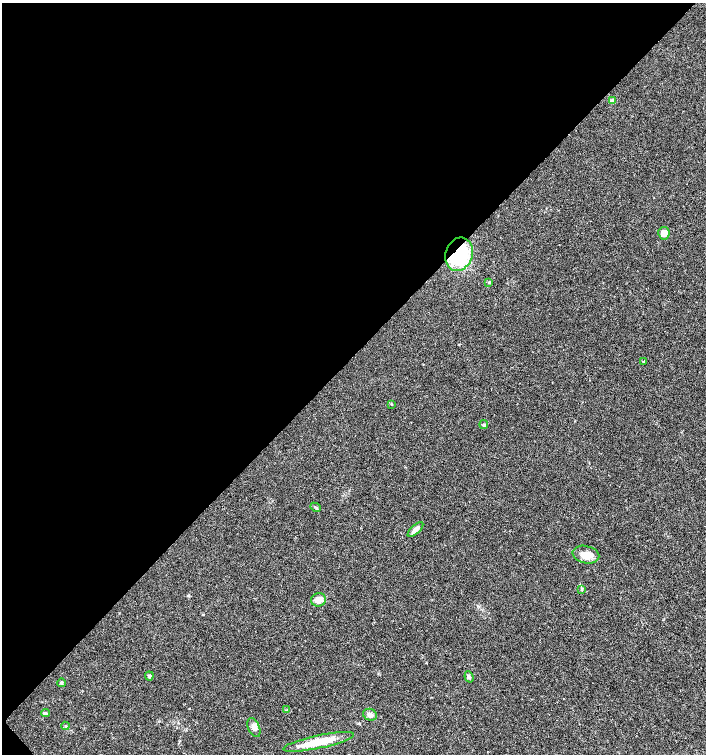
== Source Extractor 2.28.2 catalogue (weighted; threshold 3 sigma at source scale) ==
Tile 5 of 4 x 4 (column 1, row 2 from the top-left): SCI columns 221-1628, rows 3011-4514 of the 6007 x 6026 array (HDU 1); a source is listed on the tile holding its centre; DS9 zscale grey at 2 x 2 block average (1 PNG px = mean of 2 x 2 image px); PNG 708 x 756 px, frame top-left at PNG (2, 3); each listed source drawn as its Kron ellipse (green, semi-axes under 4 px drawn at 4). Shown black and unused: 47% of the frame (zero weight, under 3 of 4 exposures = <1% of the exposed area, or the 3 px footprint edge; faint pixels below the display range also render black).
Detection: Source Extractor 2.28.2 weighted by HDU 2 'WHT'; one run over the whole footprint, this tile lists its part. Background 0.021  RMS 0.0028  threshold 0.0128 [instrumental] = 3 sigma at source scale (4.5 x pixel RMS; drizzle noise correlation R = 1.50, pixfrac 1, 0.0396/0.0396 arcsec/px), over >= 5 px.
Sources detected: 23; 2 inside a brighter listed object's ellipse — not listed separately; the other 21 listed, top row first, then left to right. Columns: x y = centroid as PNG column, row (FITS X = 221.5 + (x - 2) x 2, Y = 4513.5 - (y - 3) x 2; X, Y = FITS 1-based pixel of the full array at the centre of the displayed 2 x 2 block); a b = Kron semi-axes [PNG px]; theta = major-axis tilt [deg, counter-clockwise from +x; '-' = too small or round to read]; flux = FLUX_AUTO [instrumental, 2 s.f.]
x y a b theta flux
613 101 3 3 - 7.5
664 233 6 5 - 4.4
459 254 17 13 72 51
489 282 4 3 - 0.74
644 361 3 2 - 0.63
391 404 3 2 - 0.4
484 424 4 3 - 0.71
315 507 5 2 - 0.77
415 530 10 3 43 3.2
586 555 13 8 -13 6.6
581 590 3 2 - 0.44
319 600 8 6 15 4.5
149 676 4 3 - 0.88
469 677 6 4 -68 1.4
61 683 4 3 - 1.1
286 710 4 2 - 0.45
45 713 4 4 - 0.98
370 715 7 5 -25 2.6
65 726 4 3 - 0.64
254 728 10 5 -67 3
319 742 36 6 12 17
Overlapping masked pixels (flux is a lower limit): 1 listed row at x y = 459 254